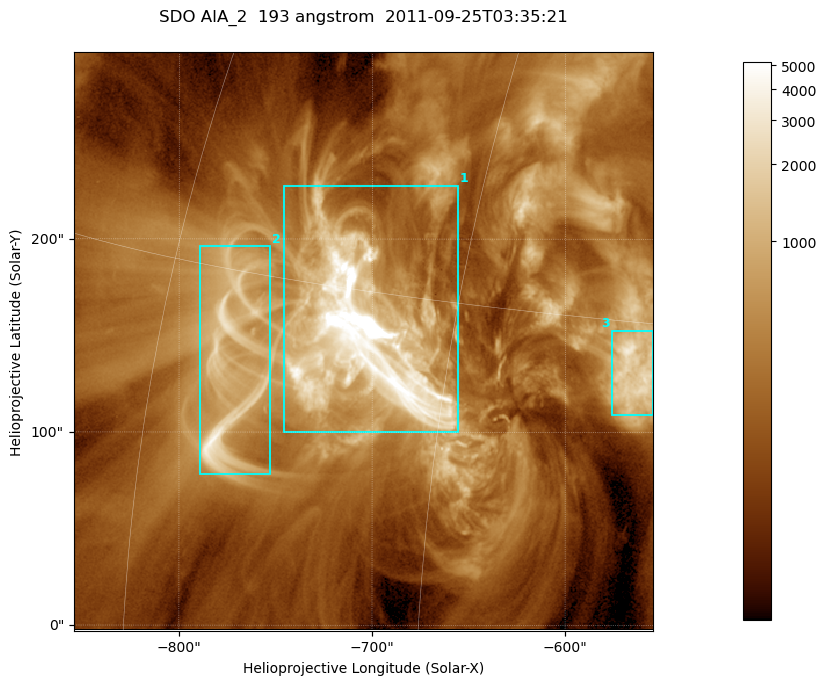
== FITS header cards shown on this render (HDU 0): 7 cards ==
TELESCOP= 'SDO     '           /
INSTRUME= 'AIA_2   '           /
WAVELNTH=                  193 /
WAVEUNIT= 'angstrom'           /
DATE-OBS= '2011-09-25T03:35:21.49' /
CTYPE1  = 'HPLN-TAN'           /
CTYPE2  = 'HPLT-TAN'           /

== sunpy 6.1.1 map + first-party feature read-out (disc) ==
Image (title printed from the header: SDO AIA_2  193 angstrom  2011-09-25T03:35:21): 499 x 499 px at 0.601 arcsec/px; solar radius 957 arcsec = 1592 px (partial field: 3.1% of the solar disc is inside the frame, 100% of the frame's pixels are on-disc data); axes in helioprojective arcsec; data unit not stated in the header (colour bar unlabelled)
Orientation: roll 0.0577 deg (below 1 deg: not rotated)
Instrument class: DISC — disc imager (sunpy class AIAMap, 193 A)
Bright regions (active regions / flare kernels): reference = the on-disc median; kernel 5 px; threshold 5 sigma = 891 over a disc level ~265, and >= 1.15x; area >= 249 px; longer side >= 6 px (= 3.6 arcsec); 3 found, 3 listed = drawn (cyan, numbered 1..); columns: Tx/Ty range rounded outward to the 2 arcsec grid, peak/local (2 s.f.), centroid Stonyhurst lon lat
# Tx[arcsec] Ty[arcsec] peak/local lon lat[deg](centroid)
1 -746..-654 100..228 104 -49 +13
2 -790..-752 78..196 14 -56 +12
3 -576..-554 108..154 12 -37 +13